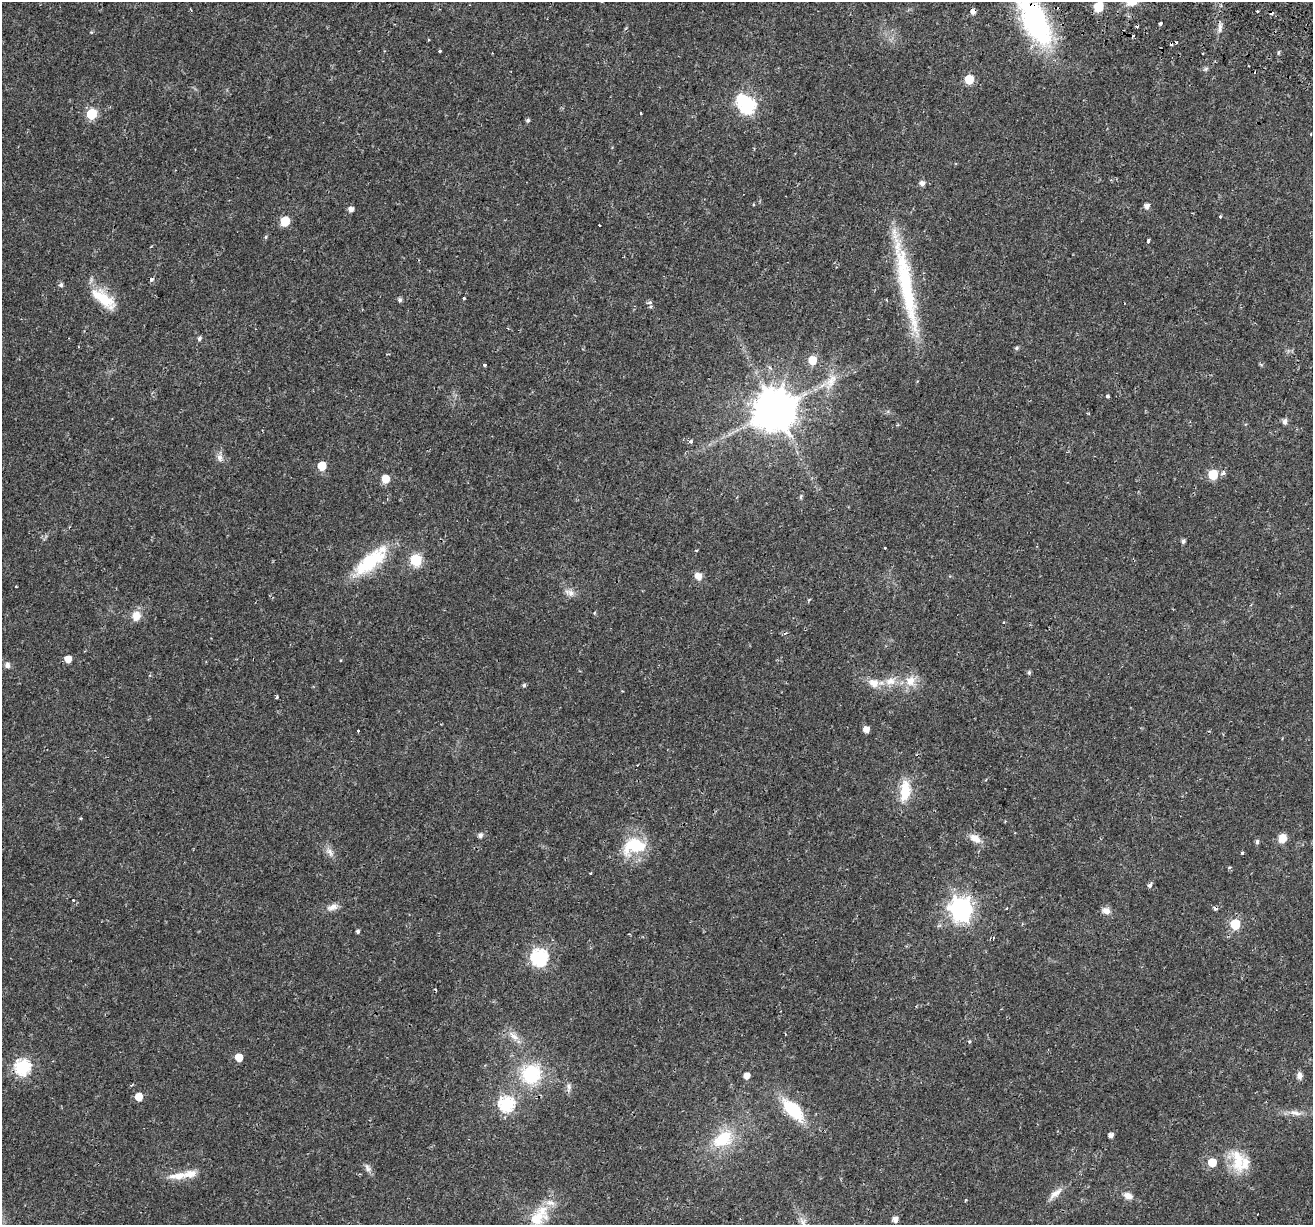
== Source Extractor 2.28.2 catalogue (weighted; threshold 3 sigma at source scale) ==
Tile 10 of 4 x 4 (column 2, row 3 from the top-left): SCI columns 1388-2698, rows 1578-2800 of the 5386 x 5541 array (HDU 1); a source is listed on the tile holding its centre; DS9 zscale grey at full resolution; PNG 1315 x 1227 px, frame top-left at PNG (2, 2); no overlay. Shown black and unused: <1% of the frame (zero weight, under 2 of 3 exposures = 5% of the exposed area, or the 3 px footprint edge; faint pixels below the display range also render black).
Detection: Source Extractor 2.28.2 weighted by HDU 2 'WHT'; one run over the whole footprint, this tile lists its part. Background 0.021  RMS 0.003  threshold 0.0135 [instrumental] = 3 sigma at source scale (4.5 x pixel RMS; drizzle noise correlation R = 1.50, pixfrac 1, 0.0396/0.0396 arcsec/px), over >= 5 px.
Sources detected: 123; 2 inside a brighter object's white glare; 9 cosmic-ray / hot-pixel residue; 1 long thin detection or spike segment (spike, bleed or trail) — not listed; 4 inside a brighter listed object's ellipse — not listed separately; the other 107 listed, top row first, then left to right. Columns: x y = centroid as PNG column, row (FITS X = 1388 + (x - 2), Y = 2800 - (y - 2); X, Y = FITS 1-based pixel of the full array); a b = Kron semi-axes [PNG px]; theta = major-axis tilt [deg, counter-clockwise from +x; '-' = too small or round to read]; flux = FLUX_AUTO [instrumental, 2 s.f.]
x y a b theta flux
1132 2 14 8 20 3.9
1098 7 6 6 - 12
973 11 5 5 - 1.6
1257 11 2 2 - 0.35
1035 22 58 25 -62 48
1160 24 3 3 - 0.81
1220 28 13 5 89 1.3
428 40 4 3 - 0.23
440 51 3 3 - 0.41
1278 53 6 3 71 0.4
969 79 6 6 - 11
747 105 7 7 - 73
641 113 3 3 - 1.2
91 114 6 6 - 19
528 120 5 4 - 0.58
922 183 6 5 - 1.3
1146 206 6 5 - 1.5
351 209 5 5 - 1.6
1220 217 3 3 - 1.6
285 221 6 6 - 12
599 225 2 2 - 0.3
266 237 5 4 - 0.38
1148 241 4 3 - 1.6
151 279 5 5 - 0.7
61 285 6 5 - 0.74
464 298 3 3 - 0.34
103 299 38 14 -39 8.8
400 300 5 5 - 0.72
650 302 7 5 17 0.58
199 339 5 5 - 0.67
1017 348 6 5 - 0.5
812 360 6 6 - 7
485 365 3 3 - 0.56
831 381 24 11 59 4.4
1107 396 3 3 - 1.1
775 410 12 11 - 1100
1285 422 6 5 - 1.2
691 442 4 3 - 1.1
220 458 10 8 -77 1.4
322 466 6 5 - 8
1223 473 7 5 62 0.96
1213 474 6 6 - 13
385 479 6 5 - 5.5
801 497 8 4 81 0.45
1183 541 5 4 - 0.7
885 547 3 3 - 0.95
416 560 6 6 - 27
370 561 50 17 40 17
698 576 7 6 - 2.9
569 592 15 7 -19 1.7
136 616 12 10 80 3.3
68 659 5 5 - 3.6
7 665 7 6 - 1.1
1029 672 6 4 89 0.57
890 681 16 11 13 3.8
910 681 16 14 53 4.4
874 683 13 11 -28 3.4
524 685 5 4 - 0.55
276 697 3 3 - 0.72
866 729 5 5 - 2.5
358 730 3 3 - 1.5
905 791 29 13 82 7.6
80 818 4 3 - 0.35
480 835 6 5 - 0.97
975 838 15 9 -32 3
1282 838 10 9 - 2.9
1257 842 6 4 86 0.74
634 846 33 21 15 12
330 852 14 7 -47 1.7
1242 853 3 3 - 0.63
1229 868 4 3 - 0.59
590 873 3 2 - 0.38
1150 885 6 5 - 0.85
73 900 3 3 - 0.36
332 907 16 8 20 2
961 909 8 8 - 210
1106 911 11 9 -19 1.7
1235 924 6 6 - 18
358 931 4 4 - 0.61
993 938 3 2 - 0.27
539 957 7 7 - 76
916 1006 3 3 - 0.32
785 1034 3 2 - 0.57
513 1036 19 7 -41 2.7
969 1042 5 4 - 0.39
239 1057 5 5 - 5.4
22 1067 7 7 - 58
531 1074 23 23 - 18
747 1076 5 5 - 2.5
1300 1076 10 7 88 1.2
569 1087 10 6 -89 1.1
139 1097 6 5 - 4.9
506 1104 7 7 - 55
793 1110 24 12 -47 15
1295 1113 18 7 -13 2.2
1111 1135 4 4 - 1.5
723 1139 31 20 31 12
1238 1160 35 16 -80 8.6
1212 1162 5 5 - 7.9
367 1168 13 7 -64 1.3
178 1176 28 10 6 4.5
1055 1193 24 7 40 2.5
1128 1196 12 8 -20 1.9
965 1200 3 2 - 0.34
536 1218 32 19 26 8.9
895 1219 5 5 - 1.8
803 1222 18 6 -66 2.4
Overlapping masked pixels (flux is a lower limit): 2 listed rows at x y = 973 11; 1035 22
Isophote crosses this tile's border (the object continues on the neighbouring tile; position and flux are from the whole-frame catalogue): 4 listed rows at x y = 1132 2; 1098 7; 1035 22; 803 1222